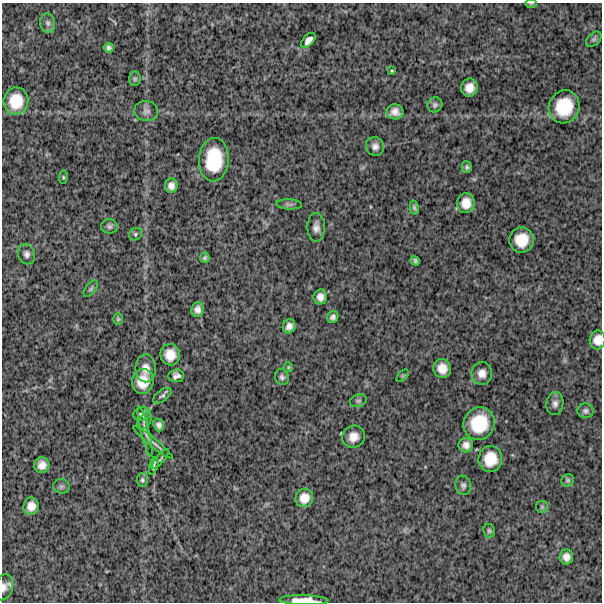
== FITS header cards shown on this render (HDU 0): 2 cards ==
NAXIS1  =                  600
NAXIS2  =                  600

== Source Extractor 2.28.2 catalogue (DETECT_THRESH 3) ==
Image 600 x 600 px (HDU 0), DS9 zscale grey, 1 PNG px = 1 image px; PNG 604 x 604 px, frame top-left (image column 1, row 600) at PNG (2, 3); each listed source drawn as its Kron ellipse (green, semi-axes under 4 px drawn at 4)
Background 1390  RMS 320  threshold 950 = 3 sigma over >= 5 px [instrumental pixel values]
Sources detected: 71; all 71 listed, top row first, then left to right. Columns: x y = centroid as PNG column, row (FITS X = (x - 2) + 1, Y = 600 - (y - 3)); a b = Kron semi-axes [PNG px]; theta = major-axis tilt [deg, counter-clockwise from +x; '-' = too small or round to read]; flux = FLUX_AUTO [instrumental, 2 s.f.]
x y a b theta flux
531 4 6 4 0 25000
48 23 9 7 -79 88000
594 39 9 6 43 50000
308 40 9 5 47 98000
109 48 5 4 - 57000
392 71 3 2 - 22000
135 79 7 5 88 44000
469 88 9 8 - 200000
16 101 14 12 82 480000
435 105 7 7 - 59000
564 107 17 15 67 700000
146 111 12 10 -14 110000
395 112 8 7 - 150000
375 146 9 9 - 110000
214 160 22 15 86 870000
467 167 6 5 - 44000
63 177 7 3 83 25000
171 186 7 6 - 110000
466 203 10 8 82 230000
289 204 13 5 -3 64000
414 207 7 4 -78 49000
109 226 8 7 - 63000
316 227 14 8 -88 120000
135 234 7 6 - 38000
521 240 12 12 - 410000
26 254 10 8 -69 94000
205 258 5 4 - 44000
415 261 5 4 - 44000
91 288 10 5 52 46000
320 297 7 7 - 120000
197 309 7 6 - 100000
333 317 6 5 - 67000
118 319 6 4 89 32000
289 326 7 6 - 120000
598 340 9 8 - 190000
170 355 11 10 - 270000
288 367 5 4 - 26000
146 368 14 10 -89 190000
442 368 9 9 - 220000
482 373 11 10 - 170000
176 376 7 6 - 81000
403 376 7 4 45 29000
282 377 8 7 - 64000
143 381 12 10 82 350000
162 396 10 5 36 50000
358 401 9 6 20 49000
555 404 12 8 80 100000
585 411 8 7 - 63000
142 414 9 6 10 60000
145 421 9 5 61 48000
479 423 16 15 - 730000
159 425 6 5 - 75000
145 431 26 4 -76 92000
353 437 11 11 - 210000
153 442 25 3 -39 100000
466 445 7 7 - 110000
160 459 12 3 48 31000
490 459 13 11 83 400000
42 465 8 7 - 150000
154 466 9 2 75 38000
142 480 7 6 - 48000
568 480 6 6 - 40000
463 485 10 7 -79 70000
61 486 8 7 - 50000
304 498 9 8 - 200000
31 506 8 7 - 180000
542 507 6 6 - 37000
489 531 7 6 - 42000
566 557 7 7 - 120000
4 587 13 9 74 130000
304 600 24 5 -2 280000
At the frame edge (FLAGS 8, measured only in part): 4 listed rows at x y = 531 4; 598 340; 4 587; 304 600